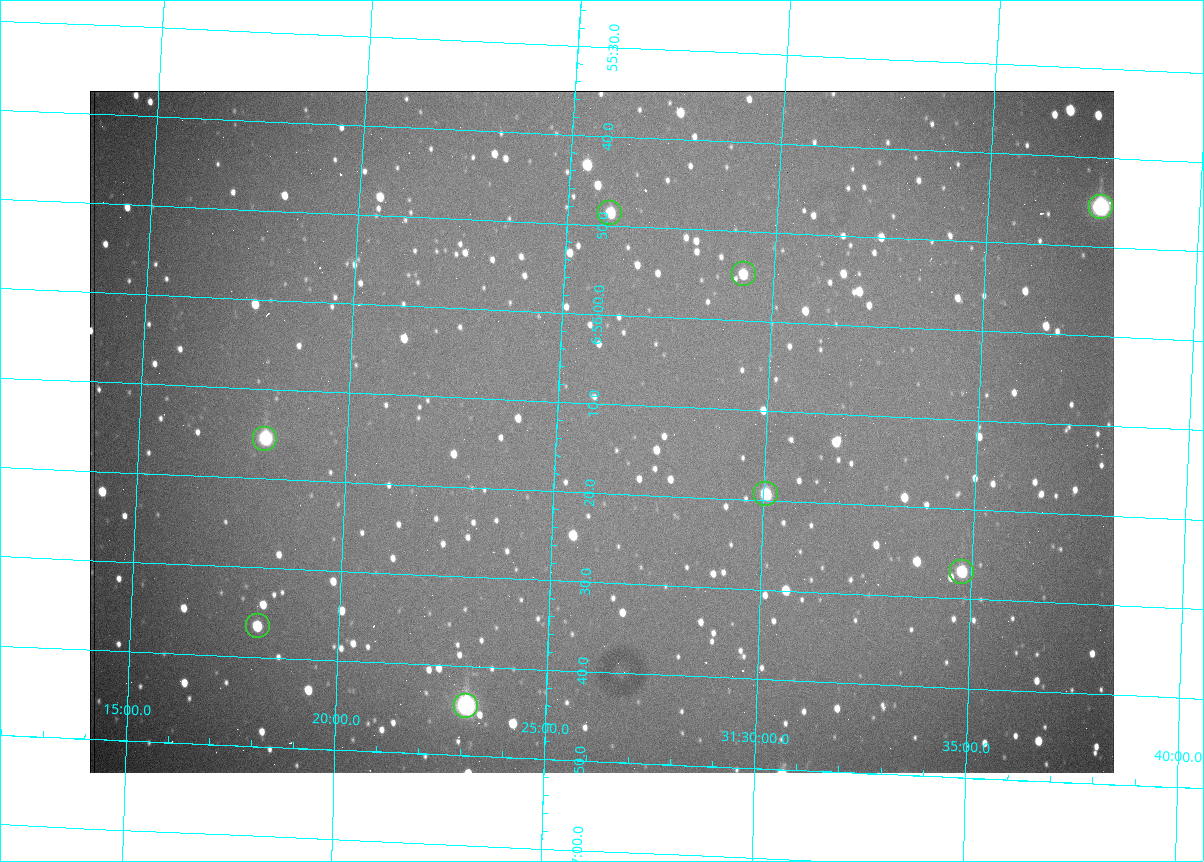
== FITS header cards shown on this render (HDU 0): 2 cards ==
NAXIS1  =                 1024 /fastest changing axis
NAXIS2  =                  682 /next to fastest changing axis

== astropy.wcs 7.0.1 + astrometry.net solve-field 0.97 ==
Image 1024 x 682 px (HDU 0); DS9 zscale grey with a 90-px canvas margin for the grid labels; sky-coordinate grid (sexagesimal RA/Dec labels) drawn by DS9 from the SOLVED WCS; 8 Tycho-2 reference stars matched to detected sources circled (green)
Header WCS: RA---TAN/DEC--TAN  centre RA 06:56:13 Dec +31:26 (104.05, +31.43 deg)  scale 1.44 arcsec/px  FOV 24.5' x 16.3'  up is -93 deg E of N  parity flipped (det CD > 0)
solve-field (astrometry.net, Tycho-2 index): VERIFIED the header's WCS against the Tycho-2 star catalogue (8 matches, 0 conflicts) and refined it, rather than solving blind
Solved WCS: RA---TAN-SIP/DEC--TAN-SIP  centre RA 06:56:13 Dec +31:26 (104.05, +31.43 deg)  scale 1.43 arcsec/px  FOV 24.4' x 16.3'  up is -93 deg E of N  parity flipped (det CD > 0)
The solver's refit moves the header's centre by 2.2 arcsec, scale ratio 0.9971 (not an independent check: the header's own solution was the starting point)
Tycho-2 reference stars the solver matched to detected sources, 8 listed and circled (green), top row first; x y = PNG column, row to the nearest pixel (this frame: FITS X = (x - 90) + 1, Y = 682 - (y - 91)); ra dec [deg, ICRS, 3 dp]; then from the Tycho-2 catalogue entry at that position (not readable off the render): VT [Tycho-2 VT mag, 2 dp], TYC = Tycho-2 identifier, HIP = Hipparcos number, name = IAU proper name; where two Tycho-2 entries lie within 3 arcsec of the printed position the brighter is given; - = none
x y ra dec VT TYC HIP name
1101 207 103.940 +31.628 9.24 2437-728-1 - -
610 213 103.952 +31.434 11.53 2437-424-1 - -
744 274 103.978 +31.488 11.51 2437-421-1 - -
265 439 104.065 +31.301 9.89 2437-425-1 - -
766 494 104.081 +31.501 10.83 2437-37-1 - -
962 572 104.112 +31.580 11.47 2437-71-1 - -
258 626 104.152 +31.301 11.67 2437-646-1 - -
466 706 104.185 +31.385 8.52 2437-370-1 33393 -